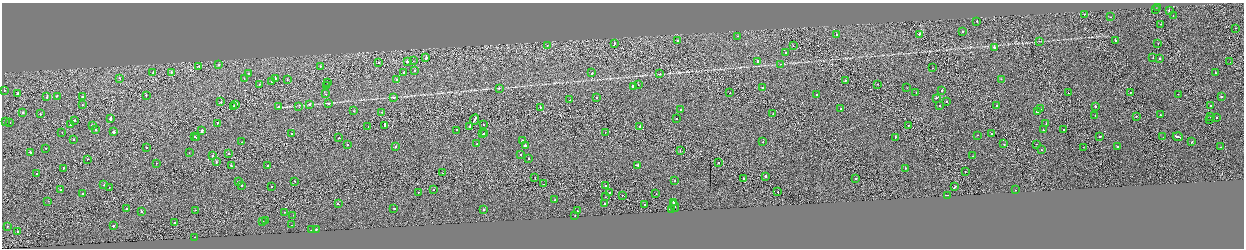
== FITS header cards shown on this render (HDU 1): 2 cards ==
NAXIS1  =                 2484
NAXIS2  =                  492

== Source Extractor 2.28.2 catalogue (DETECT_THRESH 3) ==
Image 2484 x 492 px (HDU 1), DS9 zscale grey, zoomed out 1/2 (1 PNG px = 2 x 2 image px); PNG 1246 x 250 px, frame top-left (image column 1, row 491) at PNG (2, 3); each listed source drawn as its Kron ellipse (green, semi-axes under 4 px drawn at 4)
Background -0.00197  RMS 0.063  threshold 0.189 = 3 sigma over >= 5 px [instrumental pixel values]
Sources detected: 247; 14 cannot appear on this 1/2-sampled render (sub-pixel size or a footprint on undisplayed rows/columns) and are neither listed nor drawn; the other 233 listed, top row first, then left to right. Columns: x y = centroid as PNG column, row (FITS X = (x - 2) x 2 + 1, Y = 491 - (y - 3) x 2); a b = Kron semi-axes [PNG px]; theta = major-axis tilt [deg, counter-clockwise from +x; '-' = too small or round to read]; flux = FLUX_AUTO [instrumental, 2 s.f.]
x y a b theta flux
1158 8 3 1 - 89
1156 9 2 1 - 21
1169 11 2 1 - 33
1084 14 2 2 - 19
1173 15 2 1 - 30
1111 17 2 1 - 22
977 21 2 1 - 32
1161 24 2 1 - 33
1235 28 2 1 - 19
963 31 2 2 - 23
919 34 2 2 - 180
836 35 2 2 - 110
737 36 2 1 - 24
1115 40 3 2 - 130
678 41 2 2 - 33
1039 41 3 2 - 4.3
614 43 2 2 - 40
1158 43 2 1 - 42
547 45 2 1 - 23
793 45 2 2 - 27
994 48 2 2 - 190
786 53 2 2 - 34
426 58 2 2 - 480
1153 58 2 1 - 29
1160 58 2 2 - 51
413 61 2 1 - 15
757 61 2 2 - 100
378 62 2 1 - 59
407 62 3 2 - 100
1230 62 2 1 - 28
780 64 3 2 - 5.1
218 65 2 2 - 44
199 66 2 1 - 20
320 66 2 2 - 34
932 68 2 1 - 32
415 71 2 2 - 56
171 72 2 2 - 32
404 72 2 1 - 24
153 73 2 2 - 35
592 73 2 2 - 88
1215 73 2 2 - 82
248 74 2 2 - 57
660 74 2 2 - 25
120 78 2 2 - 37
244 78 2 1 - 18
275 78 2 2 - 40
397 79 2 2 - 60
1001 79 2 2 - 17
287 80 2 2 - 33
845 80 2 2 - 45
272 81 2 1 - 25
328 82 2 2 - 28
259 84 2 2 - 20
638 84 2 2 - 40
877 84 2 1 - 35
326 86 2 1 - 30
633 86 2 2 - 260
499 88 2 2 - 31
762 88 2 1 - 65
907 88 2 1 - 22
4 90 2 2 - 22
942 90 2 2 - 77
1130 92 2 1 - 21
18 93 2 1 - 390
730 93 2 1 - 24
916 93 2 1 - 28
1068 93 2 1 - 64
325 94 2 1 - 15
1178 94 2 1 - 30
816 95 2 2 - 61
57 96 2 2 - 47
146 96 2 2 - 51
47 97 2 2 - 160
82 97 2 2 - 50
393 97 2 2 - 30
1221 97 2 2 - 130
597 98 2 2 - 25
936 98 2 2 - 53
570 100 2 1 - 26
946 101 2 2 - 40
221 102 2 2 - 69
328 103 2 2 - 46
236 104 3 2 - 120
310 104 2 2 - 59
82 105 2 2 - 30
940 105 2 2 - 46
234 106 3 2 - 340
299 106 2 1 - 3.6
997 106 2 2 - 79
1095 106 2 2 - 180
1211 106 2 2 - 130
278 107 2 2 - 190
540 107 2 1 - 110
841 109 2 2 - 63
1041 109 2 2 - 19
680 110 2 2 - 78
354 111 2 2 - 61
382 112 2 1 - 70
1037 112 2 2 - 390
23 113 2 2 - 95
40 114 2 2 - 53
773 114 2 1 - 31
1095 115 2 2 - 31
1160 115 2 2 - 25
1136 116 2 2 - 49
1211 116 2 2 - 270
1217 117 2 1 - 75
677 118 2 1 - 16
111 119 2 2 - 1300
1210 119 2 2 - 60
74 120 2 2 - 97
474 120 5 2 - 340
5 122 2 2 - 27
10 122 2 1 - 22
217 123 3 2 - 61
1046 123 2 2 - 23
71 124 2 1 - 94
483 124 2 1 - 25
385 125 4 2 - 120
908 125 2 1 - 21
92 126 2 2 - 86
368 126 2 1 - 24
470 126 3 2 - 120
640 126 2 2 - 230
95 130 2 2 - 91
456 130 2 2 - 86
1043 130 2 2 - 79
1063 130 2 2 - 56
202 131 3 2 - 140
114 132 2 2 - 260
605 132 2 1 - 12
62 133 2 1 - 26
292 133 2 2 - 39
484 133 2 1 - 30
483 134 2 1 - 28
991 134 2 1 - 17
977 135 2 1 - 35
1100 136 2 2 - 120
195 137 2 2 - 32
895 137 2 2 - 78
1163 137 2 1 - 17
1178 137 5 2 - 190
196 138 2 1 - 19
339 138 2 2 - 58
73 140 2 2 - 91
522 141 2 2 - 71
242 142 2 2 - 61
763 142 2 2 - 36
1192 142 2 2 - 90
477 144 2 2 - 50
1004 144 2 1 - 140
1037 144 2 2 - 47
347 145 2 2 - 62
525 146 2 2 - 390
395 147 2 2 - 40
1083 147 2 1 - 16
1118 147 2 2 - 33
1221 147 2 1 - 120
46 148 2 1 - 29
147 148 2 2 - 44
1041 149 2 2 - 48
680 150 2 2 - 28
30 152 2 2 - 120
189 153 2 2 - 32
228 154 2 2 - 27
521 154 2 2 - 24
213 155 2 2 - 32
973 156 2 2 - 42
528 158 2 2 - 53
87 159 2 1 - 24
216 162 2 2 - 56
156 163 2 2 - 25
718 163 2 1 - 30
231 165 2 2 - 62
637 165 4 2 - 140
267 166 2 2 - 30
63 168 2 1 - 60
905 168 2 2 - 40
965 172 2 1 - 38
36 173 2 2 - 31
443 173 2 2 - 44
765 176 2 2 - 240
535 178 2 1 - 22
744 179 2 2 - 260
856 179 2 2 - 74
295 181 2 1 - 31
675 181 2 2 - 18
238 182 2 2 - 59
543 184 2 1 - 42
104 185 2 2 - 50
241 185 2 2 - 48
271 186 2 2 - 260
605 186 2 1 - 83
955 187 4 2 - 200
109 188 2 1 - 33
60 190 2 1 - 54
434 190 2 2 - 43
1016 190 2 1 - 15
778 191 2 1 - 82
418 192 2 1 - 24
610 192 2 1 - 32
82 194 2 2 - 57
656 194 2 2 - 31
622 195 2 1 - 19
947 195 3 2 - 150
605 197 2 1 - 46
554 200 2 1 - 35
48 201 2 2 - 25
605 203 2 2 - 180
674 203 4 2 - 360
338 204 2 2 - 87
645 205 2 1 - 25
675 206 5 1 - 490
394 208 2 2 - 66
126 209 2 2 - 68
483 209 2 2 - 39
672 209 2 2 - 59
196 210 2 1 - 35
141 211 2 2 - 63
577 211 2 2 - 54
284 212 2 1 - 24
293 215 2 2 - 3.7
575 215 2 2 - 46
263 221 2 1 - 39
266 221 2 2 - 43
174 222 2 2 - 17
292 225 2 2 - 41
7 226 2 2 - 24
113 226 2 2 - 80
316 229 2 2 - 42
311 230 2 2 - 31
18 231 2 2 - 49
194 237 2 1 - 8.8
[14 sub-pixel or undisplayed-footprint detections neither listed nor drawn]